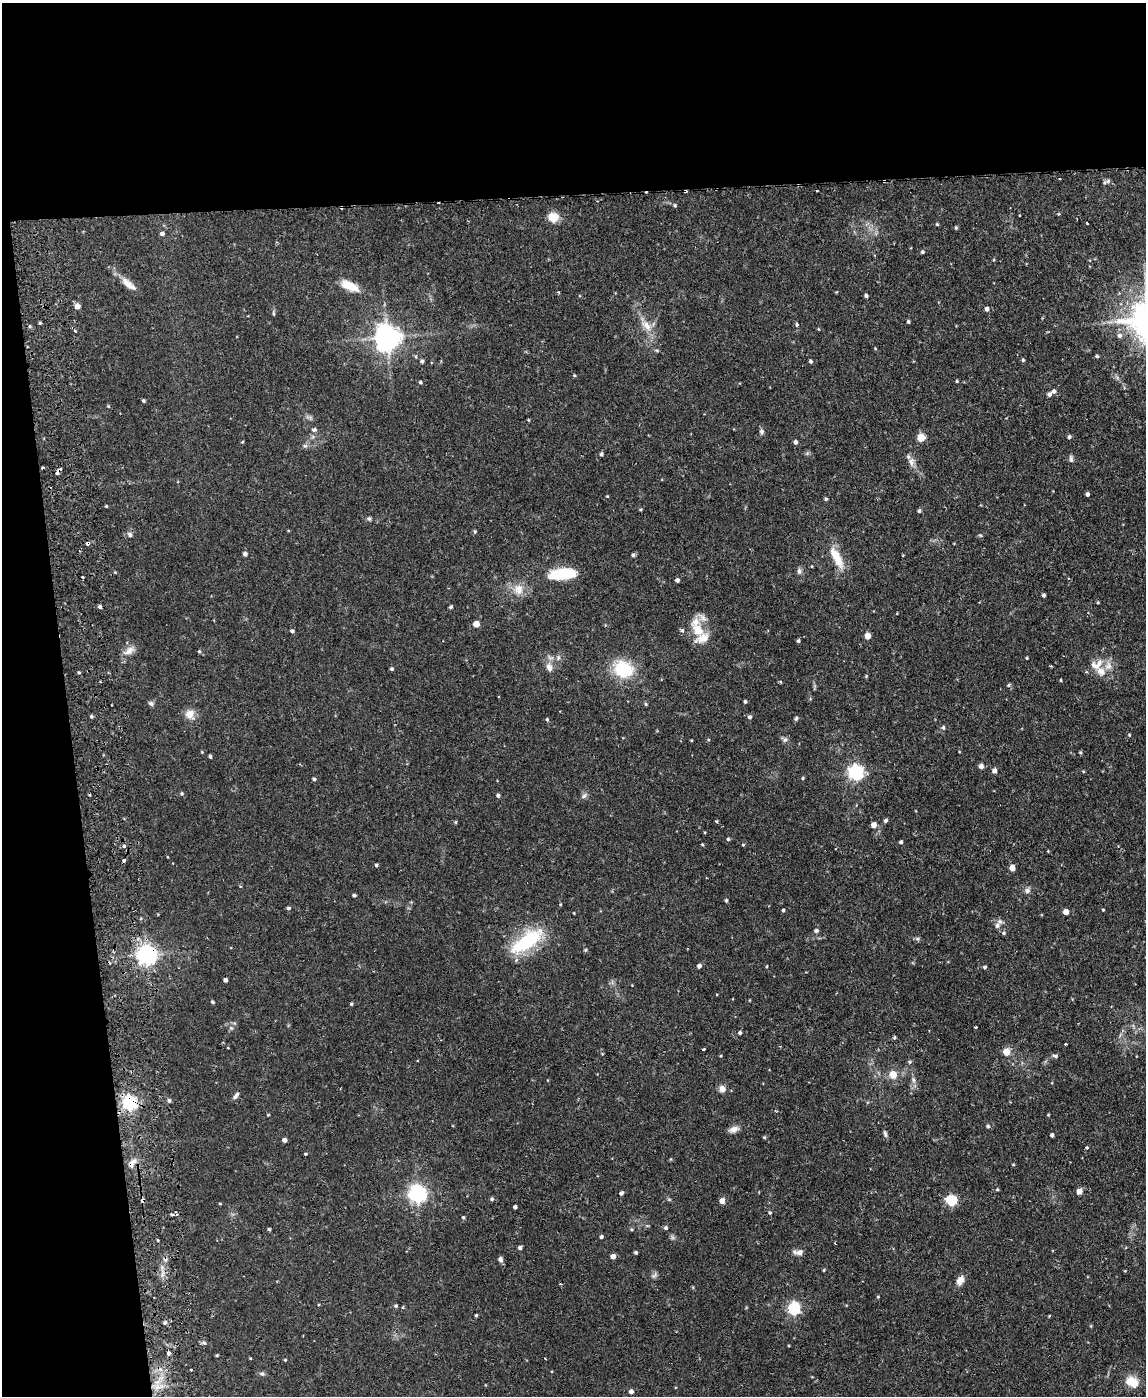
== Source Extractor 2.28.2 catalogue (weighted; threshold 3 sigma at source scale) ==
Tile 1 of 4 x 3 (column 1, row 1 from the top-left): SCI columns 56-1199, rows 3035-4428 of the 4686 x 4567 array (HDU 1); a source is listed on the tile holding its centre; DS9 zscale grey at full resolution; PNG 1148 x 1398 px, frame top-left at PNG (2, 3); no overlay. Shown black and unused: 20% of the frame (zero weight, under 2 of 3 exposures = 3% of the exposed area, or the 3 px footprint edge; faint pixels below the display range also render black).
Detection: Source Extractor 2.28.2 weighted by HDU 2 'WHT'; one run over the whole footprint, this tile lists its part. Background 0.0867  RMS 0.0062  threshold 0.0277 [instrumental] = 3 sigma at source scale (4.5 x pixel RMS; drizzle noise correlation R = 1.50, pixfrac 1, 0.05/0.05 arcsec/px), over >= 5 px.
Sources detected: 218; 11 cosmic-ray / hot-pixel residue — not listed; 7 inside a brighter listed object's ellipse — not listed separately; the other 200 listed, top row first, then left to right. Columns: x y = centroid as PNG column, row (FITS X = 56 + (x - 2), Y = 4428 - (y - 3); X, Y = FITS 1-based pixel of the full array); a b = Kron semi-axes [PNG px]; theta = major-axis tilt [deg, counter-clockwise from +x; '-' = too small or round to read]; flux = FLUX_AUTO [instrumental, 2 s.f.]
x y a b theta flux
884 181 4 3 - 1.1
1108 181 6 5 - 1.2
675 205 5 4 - 0.84
1059 214 4 3 - 0.68
553 217 5 5 - 30
1077 219 3 2 - 0.47
1087 223 3 2 - 0.46
937 224 5 3 - 0.6
956 228 5 4 - 0.73
162 234 5 4 - 1.7
922 252 5 4 - 0.93
128 284 23 8 -38 5.7
349 286 23 10 -25 9
558 292 3 2 - 0.69
866 296 4 3 - 1.3
77 306 7 6 - 2.3
987 309 5 4 - 2
273 313 6 3 -72 0.67
908 322 4 4 - 1
40 323 5 3 - 0.59
797 324 4 4 - 0.75
647 326 17 8 -59 6
818 329 4 3 - 0.42
75 331 3 2 - 1.4
1120 335 6 6 - 1.7
387 337 8 7 - 660
1097 356 4 3 - 0.85
1023 360 4 4 - 0.8
422 361 4 4 - 1.1
810 361 4 3 - 1
574 375 4 3 - 0.58
957 381 4 3 - 0.59
420 382 4 4 - 0.84
1049 394 5 4 - 1.6
143 401 4 4 - 0.77
314 429 5 4 - 1.5
761 431 7 6 - 1.3
921 437 5 5 - 18
1069 437 4 4 - 1.2
795 442 5 4 - 1.4
305 446 6 4 -17 0.93
601 454 4 4 - 1
1071 459 9 5 -84 1.4
911 462 10 8 -87 3.2
58 471 9 4 51 2.1
1087 494 4 3 - 1.6
607 496 4 3 - 0.46
826 499 4 4 - 0.77
106 506 3 3 - 0.5
919 511 5 4 - 0.98
369 519 6 5 - 1
475 532 5 4 - 0.74
130 534 7 5 -55 1.3
88 543 4 3 - 7.1
245 554 4 4 - 1.8
633 555 4 4 - 1.3
836 557 30 10 -62 11
799 571 8 5 -90 1.6
564 574 27 10 6 23
677 580 4 4 - 1.6
519 589 15 11 83 6.4
1044 595 3 3 - 1.2
1098 603 4 3 - 0.51
100 607 4 3 - 1.2
451 607 4 4 - 0.93
476 624 5 4 - 8.1
682 630 5 4 - 1.6
698 630 20 12 -48 11
292 631 5 4 - 1.2
867 636 4 4 - 6.4
798 641 4 4 - 0.92
129 651 16 9 34 4.4
199 651 5 4 - 0.73
558 658 7 4 90 1.1
1027 658 3 3 - 0.5
549 667 10 7 -62 3.3
392 669 4 4 - 1
623 669 19 17 -21 27
1101 671 13 11 -47 5.5
79 672 4 3 - 0.69
1061 680 4 3 - 0.52
1008 685 5 4 - 0.71
745 702 4 3 - 0.91
151 703 8 5 -44 1.2
646 704 6 4 -71 0.59
189 714 11 11 - 5.6
91 716 4 4 - 0.8
749 717 5 5 - 1.2
796 718 6 4 63 0.9
547 719 5 4 - 0.71
943 727 5 4 - 1.1
1129 735 4 4 - 0.57
785 740 7 6 - 1.5
1080 752 5 4 - 0.67
210 756 4 3 - 1
981 766 6 6 - 1.7
994 771 5 4 - 2.9
856 772 6 6 - 150
803 778 4 4 - 0.59
314 779 4 4 - 0.97
182 793 5 4 - 0.73
498 796 5 4 - 1.2
584 796 8 6 60 1.6
885 820 4 4 - 1.4
716 821 4 4 - 0.64
456 822 5 3 - 0.54
873 825 4 4 - 4.4
728 839 4 4 - 0.82
901 842 4 3 - 1
702 844 5 3 - 0.5
743 845 5 3 - 0.52
124 846 4 4 - 1.5
1048 851 2 2 - 0.61
376 865 4 4 - 0.88
1012 867 4 4 - 5.8
1027 891 8 7 - 1.9
354 895 4 3 - 0.98
726 900 4 3 - 0.86
288 908 4 3 - 1.1
783 910 3 3 - 0.81
1103 910 3 3 - 0.49
1066 912 5 4 - 4
574 913 4 2 - 0.41
997 925 9 7 40 2.6
816 931 5 5 - 1.2
1003 933 5 4 - 0.88
917 939 6 4 18 0.89
527 941 40 15 34 39
147 955 6 6 - 340
699 966 4 4 - 1.8
985 967 4 3 - 0.98
225 980 4 3 - 1.7
212 1002 4 3 - 0.95
351 1004 4 3 - 0.9
975 1027 3 2 - 0.76
231 1028 5 5 - 1
740 1033 4 4 - 1.1
894 1037 5 4 - 0.84
228 1048 3 2 - 0.75
704 1049 4 3 - 2
1006 1052 5 5 - 12
1055 1056 7 4 -15 1.1
910 1062 5 4 - 0.81
893 1074 10 8 -74 5.8
913 1080 7 4 -90 1.4
722 1089 9 7 -74 3.1
236 1095 11 4 55 1.6
169 1100 5 4 - 0.97
129 1103 6 6 - 140
268 1115 5 3 - 0.44
988 1126 5 4 - 0.85
733 1129 12 8 23 3
885 1134 11 4 -74 1.3
1052 1135 4 3 - 1.5
764 1137 4 4 - 0.66
284 1140 4 4 - 2.4
1087 1148 4 3 - 0.67
306 1154 4 3 - 0.59
132 1163 14 6 52 3.4
1013 1164 4 3 - 0.54
997 1189 4 4 - 0.61
1079 1191 5 4 - 5.2
621 1193 4 4 - 1.8
417 1194 6 6 - 230
492 1199 5 4 - 0.99
951 1200 5 5 - 47
722 1201 5 4 - 4.3
220 1204 4 3 - 0.5
515 1207 4 3 - 1.5
770 1213 4 3 - 0.72
173 1214 7 3 4 3.6
463 1217 4 4 - 0.74
666 1228 5 4 - 1.1
269 1229 4 4 - 0.78
601 1237 4 3 - 1.1
158 1240 3 2 - 0.9
520 1248 4 4 - 1.6
636 1252 3 3 - 1.1
799 1252 12 6 2 2.8
613 1256 4 4 - 4.3
501 1259 7 6 - 1.6
824 1270 4 3 - 0.58
1125 1271 3 3 - 0.42
654 1275 9 3 45 1.1
960 1280 11 7 63 4.6
878 1297 4 3 - 0.44
396 1306 5 4 - 0.9
794 1309 6 5 - 85
476 1315 3 3 - 0.61
1049 1316 4 3 - 0.44
165 1323 6 4 68 1.1
204 1343 6 5 - 1
168 1353 4 3 - 3
217 1355 4 3 - 0.57
250 1358 4 2 - 0.46
285 1360 4 3 - 0.51
191 1370 3 2 - 0.72
262 1373 7 5 -22 1.2
1132 1382 15 10 -20 9.7
631 1391 5 4 - 2.3
Overlapping masked pixels (flux is a lower limit): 7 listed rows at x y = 884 181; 58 471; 88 543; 147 955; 129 1103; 132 1163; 173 1214